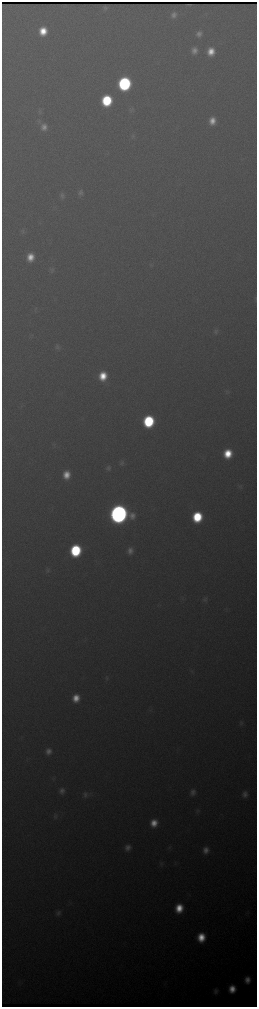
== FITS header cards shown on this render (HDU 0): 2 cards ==
NAXIS1  =                  510 / length of data axis 1
NAXIS2  =                 2010 / length of data axis 2

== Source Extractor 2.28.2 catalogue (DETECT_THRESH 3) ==
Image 510 x 2010 px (HDU 0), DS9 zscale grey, zoomed out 1/2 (1 PNG px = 2 x 2 image px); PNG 259 x 1009 px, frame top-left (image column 2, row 2010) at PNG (2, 2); no overlay
Background 2380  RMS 31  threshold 92.3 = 3 sigma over >= 5 px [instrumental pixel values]
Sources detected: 64; all 64 listed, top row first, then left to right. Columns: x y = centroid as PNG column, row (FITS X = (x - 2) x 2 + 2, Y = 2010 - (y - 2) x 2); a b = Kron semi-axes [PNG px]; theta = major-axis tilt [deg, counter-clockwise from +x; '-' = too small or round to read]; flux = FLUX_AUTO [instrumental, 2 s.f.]
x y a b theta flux
189 5 5 1 - 6.0e+03
105 8 4 3 - 1.0e+04
174 15 9 8 - 4.2e+04
43 31 8 7 - 1.8e+05
199 34 7 6 - 4.0e+04
194 51 8 7 - 5.3e+04
211 51 8 7 - 1.2e+05
124 84 8 8 - 1.8e+06
107 100 8 7 - 6.1e+05
131 110 8 6 51 1.7e+04
40 111 8 6 -82 1.7e+04
39 121 8 6 68 1.8e+04
212 121 8 7 - 9.0e+04
44 127 9 8 - 5.8e+04
132 136 7 5 -78 1.4e+04
80 193 7 6 - 2.7e+04
62 196 8 6 -87 2.4e+04
22 231 8 5 -62 1.5e+04
30 257 8 6 80 1.2e+05
151 265 5 3 - 1.0e+04
52 270 7 6 - 1.8e+04
256 299 8 3 -89 7.3e+03
35 309 5 2 - 4.8e+03
216 331 8 6 55 2.1e+04
58 347 7 7 - 2.0e+04
103 376 9 7 79 1.9e+05
227 392 7 6 - 1.5e+04
149 421 8 7 - 8.0e+05
54 444 6 4 -58 1.2e+04
228 454 8 7 - 2.3e+05
122 463 7 6 - 1.8e+04
108 468 7 6 - 2.2e+04
66 475 8 7 - 1.1e+05
240 487 7 5 -66 1.4e+04
119 514 9 9 - 9.0e+06
197 517 8 7 - 4.8e+05
76 550 9 7 77 8.0e+05
130 551 8 7 - 4.4e+04
48 570 8 5 53 1.6e+04
182 598 5 2 - 6.1e+03
205 599 7 6 - 1.9e+04
191 671 4 3 - 6.7e+03
107 677 7 5 -64 1.4e+04
76 698 8 7 - 1.1e+05
241 723 7 6 - 1.7e+04
48 751 7 6 - 4.7e+04
52 778 5 1 - 5.1e+03
62 791 7 6 - 3.4e+04
193 792 8 6 75 3.6e+04
245 794 8 6 77 3.6e+04
85 795 9 8 - 2.9e+04
198 811 8 5 66 1.6e+04
55 816 8 6 88 1.8e+04
154 823 8 7 - 1.0e+05
169 847 5 3 - 9.1e+03
127 848 8 7 - 4.2e+04
206 850 8 7 - 5.5e+04
161 863 6 6 - 1.4e+04
179 908 8 7 - 1.7e+05
58 913 8 7 - 2.7e+04
201 937 8 7 - 1.7e+05
247 980 8 7 - 6.5e+04
232 989 7 6 - 1.1e+05
216 991 7 6 - 2.7e+04
At the frame edge (FLAGS 8, measured only in part): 1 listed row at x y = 256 299